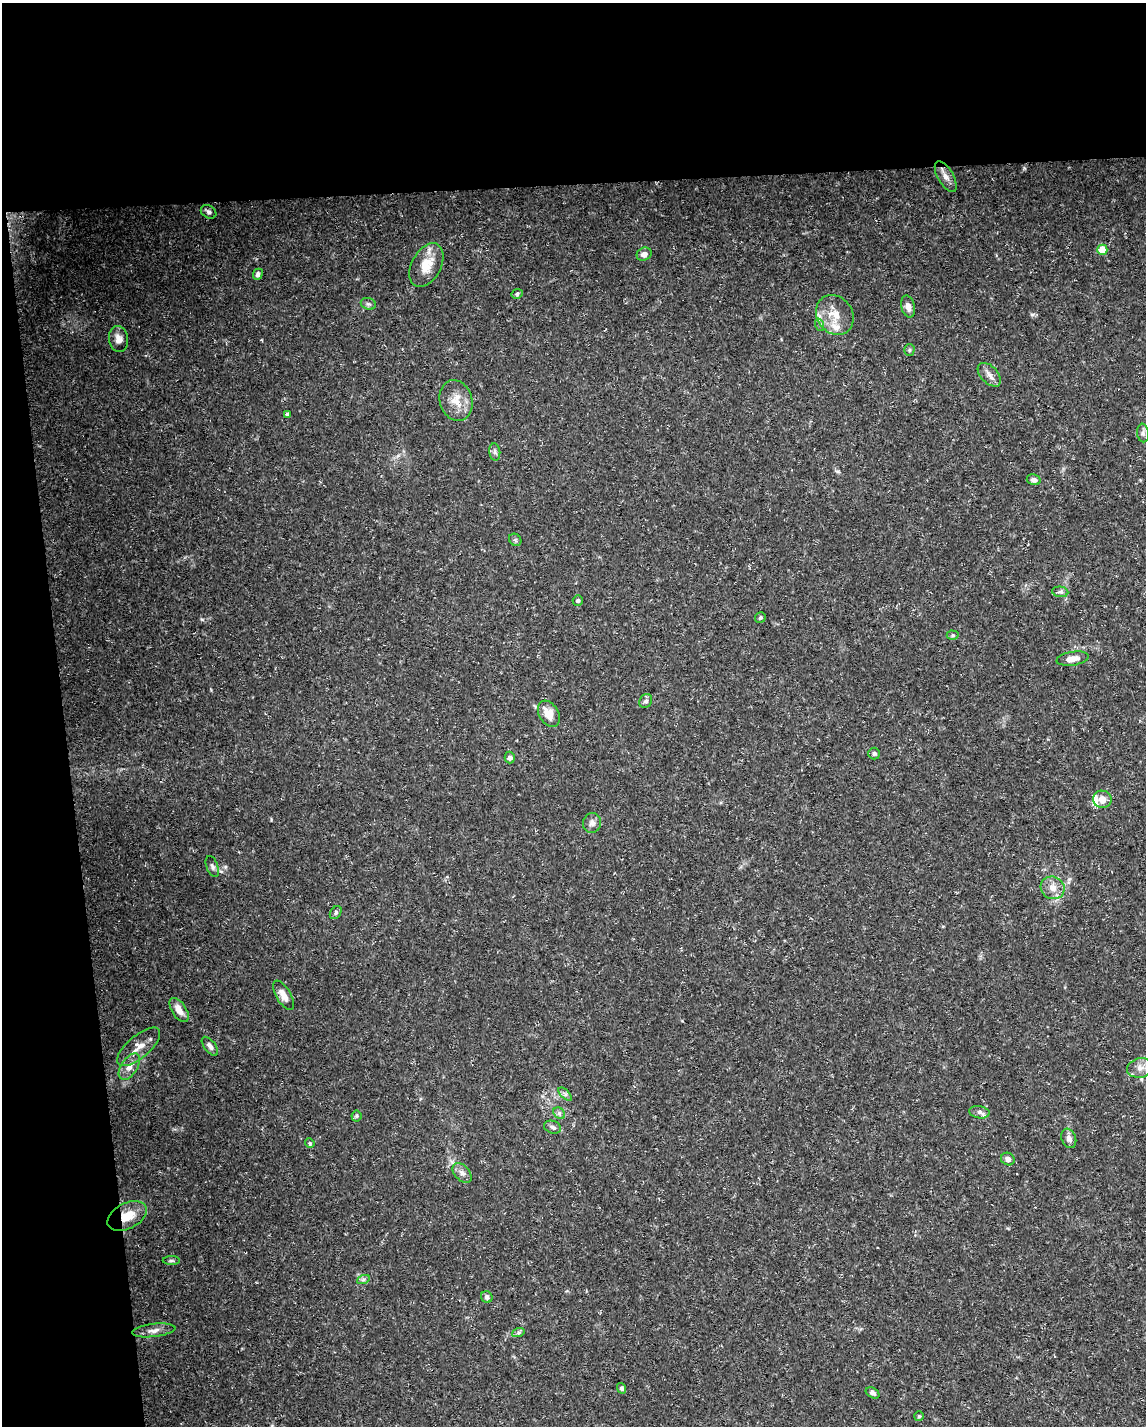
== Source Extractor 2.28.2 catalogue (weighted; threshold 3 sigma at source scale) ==
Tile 1 of 4 x 3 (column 1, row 1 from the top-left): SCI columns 1-1144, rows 2901-4324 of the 4574 x 4333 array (HDU 1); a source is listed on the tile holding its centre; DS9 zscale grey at full resolution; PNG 1148 x 1428 px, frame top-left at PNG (2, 3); each listed source drawn as its Kron ellipse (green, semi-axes under 4 px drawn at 4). Shown black and unused: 18% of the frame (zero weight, under 3 of 5 exposures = <1% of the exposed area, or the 3 px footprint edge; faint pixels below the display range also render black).
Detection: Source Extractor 2.28.2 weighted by HDU 2 'WHT'; one run over the whole footprint, this tile lists its part. Background 0.0294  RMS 0.0029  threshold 0.013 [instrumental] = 3 sigma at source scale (4.5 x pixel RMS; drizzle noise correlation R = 1.50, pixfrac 1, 0.0396/0.0396 arcsec/px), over >= 5 px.
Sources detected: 60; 2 inside a brighter listed object's ellipse — not listed separately; the other 58 listed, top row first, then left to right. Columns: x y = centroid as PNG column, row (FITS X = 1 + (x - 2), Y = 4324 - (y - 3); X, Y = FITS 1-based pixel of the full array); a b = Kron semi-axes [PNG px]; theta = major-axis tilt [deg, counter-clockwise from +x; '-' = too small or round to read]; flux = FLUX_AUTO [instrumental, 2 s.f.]
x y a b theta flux
946 177 17 7 -60 1.9
209 212 8 6 -33 0.93
1102 250 5 5 - 6.6
644 254 8 6 27 1.3
426 265 23 14 62 5.7
258 274 5 5 - 0.98
517 294 6 5 - 0.5
368 304 8 5 -20 0.68
908 306 11 6 -76 1.7
835 315 21 17 -55 5.9
820 325 6 4 -72 0.48
119 339 13 9 -79 1.9
909 350 6 5 - 0.43
989 375 14 8 -46 1.7
456 401 21 16 -73 4.8
287 414 4 4 - 0.63
1143 433 9 6 -83 0.76
495 452 8 5 -82 0.75
1034 480 7 5 -15 1.1
515 540 7 5 -45 0.54
1060 592 8 5 -7 0.76
578 600 5 5 - 0.56
760 617 5 5 - 0.66
953 635 6 4 -2 0.42
1073 659 16 7 9 2
646 701 7 6 - 0.88
549 714 14 9 -59 3.9
874 754 6 6 - 0.62
510 758 6 5 - 0.9
1102 799 9 8 - 2.3
592 823 10 9 - 1.3
212 867 11 5 -69 0.87
1053 888 12 11 - 2.7
336 913 7 5 54 0.55
283 995 16 7 -59 2.4
179 1010 13 7 -57 2.7
210 1046 11 5 -51 1
139 1047 27 11 40 3.7
129 1067 15 8 56 2.3
1140 1068 13 9 13 2.6
565 1094 8 4 -45 0.66
979 1112 10 6 -9 1
559 1113 6 5 - 0.69
356 1116 5 5 - 0.47
553 1127 9 6 -20 0.9
1069 1138 10 7 -70 1.4
310 1143 5 4 - 0.39
1008 1159 7 6 - 1.2
462 1173 11 7 -48 1.4
127 1216 21 12 27 6
171 1261 8 4 0 0.5
363 1280 6 4 19 0.53
487 1297 6 5 - 1
154 1330 22 6 7 1.9
518 1333 6 4 19 0.51
622 1388 5 4 - 0.65
873 1393 7 5 -30 0.83
919 1416 5 5 - 0.41
Overlapping masked pixels (flux is a lower limit): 1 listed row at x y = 127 1216
Isophote crosses this tile's border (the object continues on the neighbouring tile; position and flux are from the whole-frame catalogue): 1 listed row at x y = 1140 1068
Unlisted compact peaks at least as high as the median listed source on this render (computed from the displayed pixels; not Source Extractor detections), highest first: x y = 202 619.